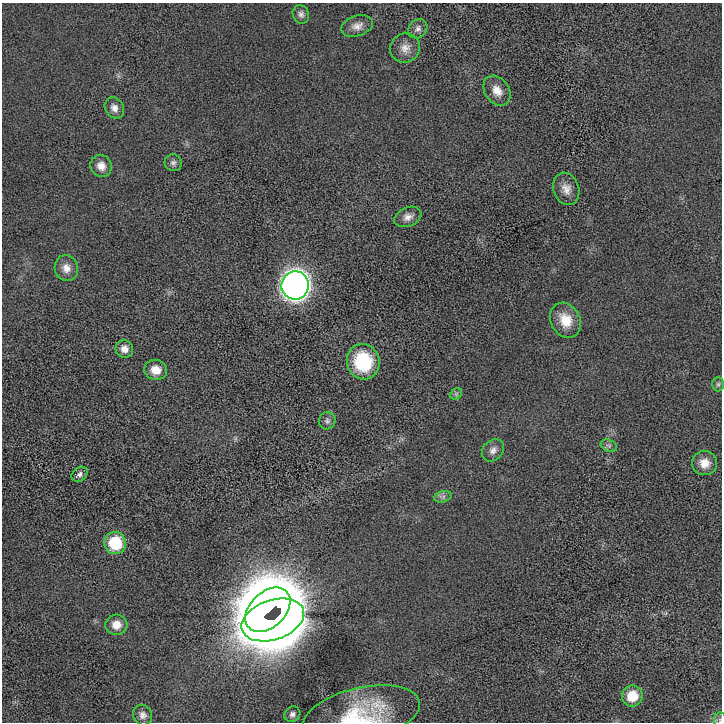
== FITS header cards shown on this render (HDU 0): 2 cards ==
NAXIS1  =                  720 / length of data axis 1
NAXIS2  =                  720 / length of data axis 2

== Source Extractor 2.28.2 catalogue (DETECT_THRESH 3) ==
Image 720 x 720 px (HDU 0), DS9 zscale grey, 1 PNG px = 1 image px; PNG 724 x 724 px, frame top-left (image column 1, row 720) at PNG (2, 3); each listed source drawn as its Kron ellipse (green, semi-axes under 4 px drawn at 4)
Background 5.5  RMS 170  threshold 501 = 3 sigma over >= 5 px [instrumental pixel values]
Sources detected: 33; all 33 listed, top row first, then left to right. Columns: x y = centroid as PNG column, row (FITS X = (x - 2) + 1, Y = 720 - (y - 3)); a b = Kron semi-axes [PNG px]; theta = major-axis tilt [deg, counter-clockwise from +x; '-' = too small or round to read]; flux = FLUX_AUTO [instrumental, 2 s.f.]
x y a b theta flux
301 14 9 8 - 4.2e+04
357 26 16 10 18 9.0e+04
418 29 10 8 47 5.0e+04
405 48 15 14 - 1.1e+05
497 91 16 12 -53 1.3e+05
114 108 11 9 -56 6.9e+04
173 163 8 8 - 4.0e+04
101 166 11 10 - 9.8e+04
566 189 16 12 -71 1.1e+05
408 217 14 9 23 7.5e+04
66 268 13 11 -76 9.7e+04
295 285 14 13 - 1.1e+07
565 320 18 14 -61 2.3e+05
124 349 9 8 - 8.4e+04
363 362 18 16 -75 7.0e+05
156 370 11 10 - 1.4e+05
718 384 7 6 - 2.3e+04
456 394 6 5 - 2.4e+04
327 421 8 8 - 3.9e+04
609 446 8 5 -22 3.0e+04
493 450 12 9 44 6.8e+04
705 463 12 12 - 1.3e+05
80 474 9 6 38 3.8e+04
443 497 9 5 16 3.6e+04
115 543 11 11 - 5.1e+05
268 610 26 17 44 5.1e+07
273 620 32 20 19 4.7e+07
116 625 11 10 - 1.2e+05
632 696 10 10 - 2.7e+05
292 714 8 7 - 4.3e+04
362 714 60 27 13 8.8e+05
143 715 10 9 - 5.6e+04
720 721 8 6 -89 2.5e+04
At the frame edge (FLAGS 8, measured only in part): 2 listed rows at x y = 362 714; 720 721